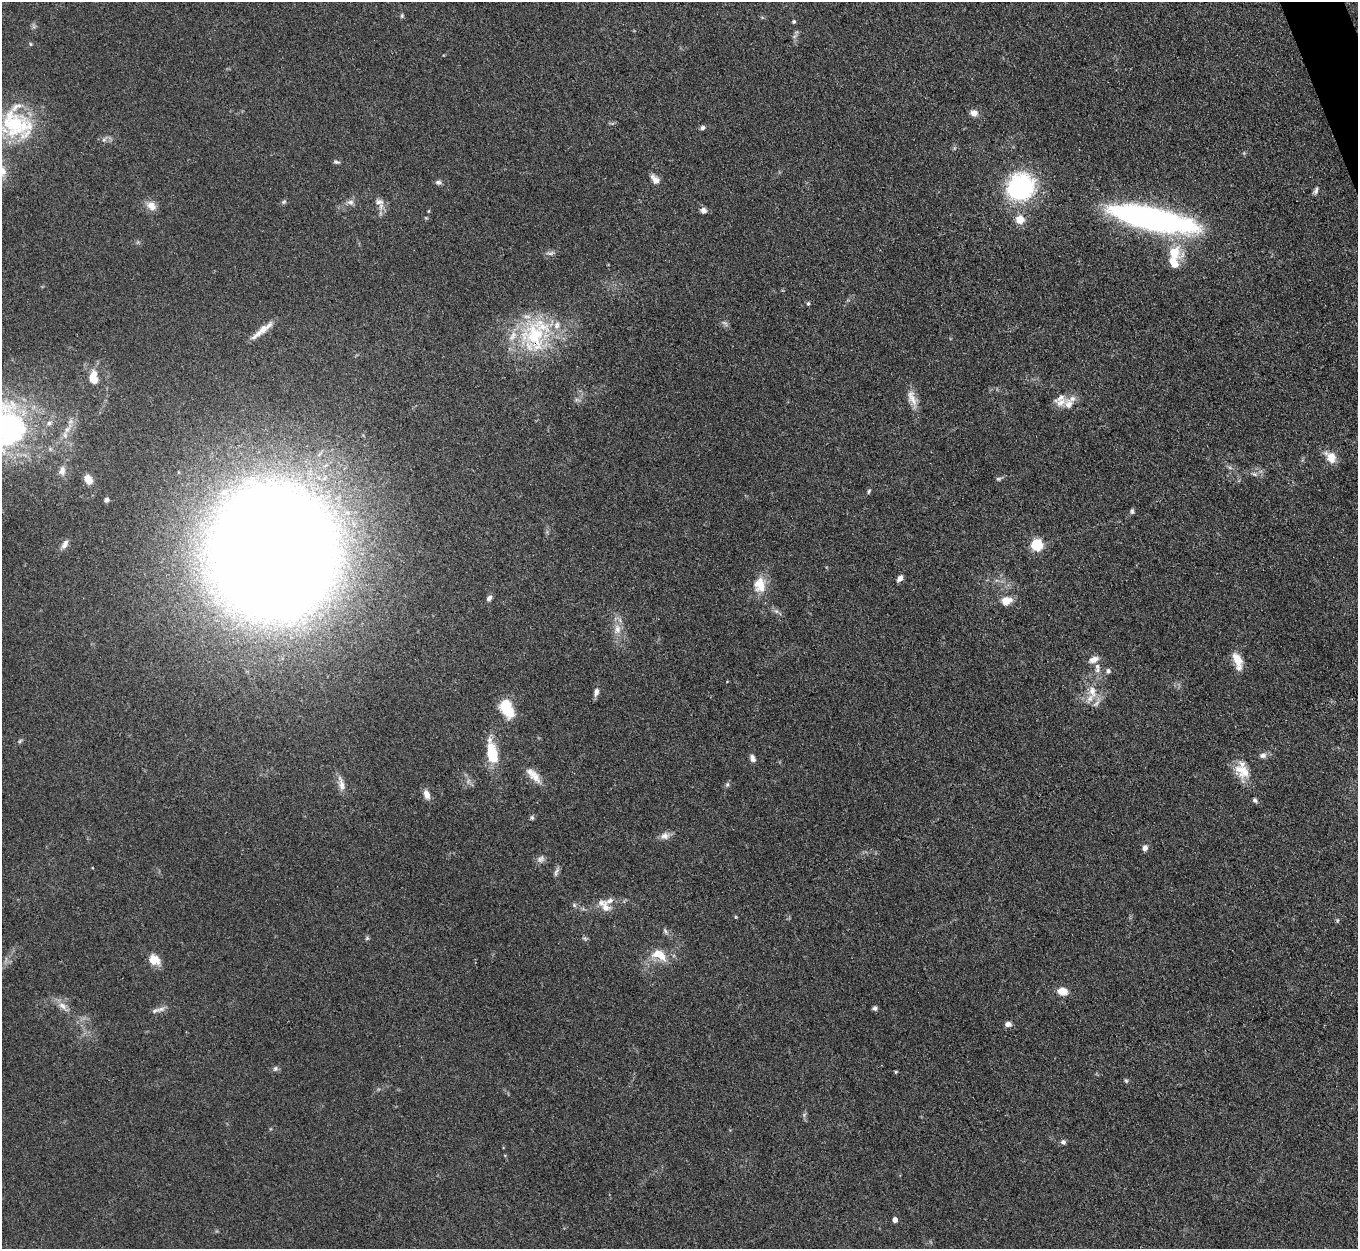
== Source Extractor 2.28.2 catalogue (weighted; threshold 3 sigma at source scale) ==
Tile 10 of 4 x 4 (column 2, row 3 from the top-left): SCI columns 1358-2713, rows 1523-2769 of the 5427 x 5413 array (HDU 1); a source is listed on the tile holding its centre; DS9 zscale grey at full resolution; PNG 1360 x 1251 px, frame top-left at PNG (2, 2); no overlay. Shown black and unused: <1% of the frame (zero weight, under 3 of 4 exposures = <1% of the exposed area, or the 3 px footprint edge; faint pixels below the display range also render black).
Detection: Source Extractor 2.28.2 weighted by HDU 2 'WHT'; one run over the whole footprint, this tile lists its part. Background 0.107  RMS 0.0065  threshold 0.0295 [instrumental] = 3 sigma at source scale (4.5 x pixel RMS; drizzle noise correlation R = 1.50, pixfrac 1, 0.05/0.05 arcsec/px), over >= 5 px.
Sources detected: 108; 2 too faint to see at this stretch — not listed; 15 inside a brighter listed object's ellipse — not listed separately; the other 91 listed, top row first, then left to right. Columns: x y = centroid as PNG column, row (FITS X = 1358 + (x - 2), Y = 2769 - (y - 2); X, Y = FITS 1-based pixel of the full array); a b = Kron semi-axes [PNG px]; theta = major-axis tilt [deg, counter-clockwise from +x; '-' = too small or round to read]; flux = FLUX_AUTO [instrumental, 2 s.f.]
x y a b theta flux
402 16 6 5 - 0.95
794 22 5 5 - 0.95
795 36 7 4 70 1.6
30 44 5 3 - 0.74
974 113 8 7 - 4.6
16 125 46 35 -11 59
703 127 6 5 - 1.7
104 140 6 6 - 1.7
336 162 8 5 -15 1.4
655 179 13 8 -49 4.7
438 182 8 6 -5 1.8
1020 187 25 23 37 93
1316 191 10 5 74 1.8
284 202 7 5 22 1.3
350 202 10 7 -7 2.8
379 202 13 8 -5 3.9
151 206 14 10 -39 6
703 210 7 7 - 2.9
426 218 5 4 - 0.69
1152 219 91 21 -12 210
1020 220 5 5 - 19
549 253 11 4 -8 1.7
1174 253 21 19 -16 19
808 304 5 4 - 1.2
262 330 33 7 39 8
535 336 47 36 -60 64
93 377 15 9 -84 10
912 398 26 10 -70 7.5
577 400 7 4 -18 1.4
1061 402 19 10 30 6.7
6 428 58 51 76 160
67 429 11 6 52 3.8
1331 457 16 11 -51 8.7
1230 468 7 4 -19 1.2
62 471 12 8 87 3.5
1255 474 8 5 -19 1.6
88 479 11 7 -66 5.8
998 479 7 5 13 1.3
869 491 7 4 71 1
225 492 19 11 22 12
106 500 5 4 - 1.6
1132 511 7 5 -89 1.4
65 544 13 6 60 2.9
1037 545 6 5 - 78
273 551 72 67 -90 3800
900 578 8 5 52 3
759 582 23 12 49 10
489 598 7 6 - 2.4
1006 601 14 11 11 7
776 611 7 5 -43 1.6
617 629 16 10 81 6.9
1094 660 14 8 23 4.2
1238 661 22 9 -73 9.5
1098 670 8 7 - 2.5
1108 671 7 6 - 1.9
1092 691 19 11 -75 10
596 692 10 6 75 3.2
507 708 20 12 -66 23
20 741 6 5 - 1.1
492 753 28 11 -80 24
1263 755 9 7 10 2.8
752 758 9 6 -70 2.8
1244 772 20 16 72 11
535 776 20 12 -45 8.4
341 784 22 8 -77 5.7
727 784 7 5 69 1.4
427 794 12 7 -70 4.8
1255 800 6 5 - 1.6
532 818 7 5 89 1.3
665 836 13 9 23 4.3
1145 848 8 6 74 2.6
541 859 12 9 37 3
556 872 13 5 67 2.1
574 905 6 5 - 1.3
605 907 15 12 -61 6.1
1337 920 6 4 89 0.88
665 931 9 5 -69 1.5
367 938 5 5 - 1
659 955 18 10 -28 13
154 960 13 10 -34 9.3
1062 991 9 7 -15 9.8
63 1006 19 8 -44 5.8
875 1008 5 4 - 1.8
155 1011 17 7 14 3.2
1008 1024 8 6 0 3
275 1069 7 6 - 1.6
896 1072 4 3 - 0.8
1126 1081 6 5 - 1
804 1115 6 6 - 1.3
1063 1142 7 6 - 1.9
895 1220 4 4 - 4.9
Overlapping masked pixels (flux is a lower limit): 1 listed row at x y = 535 336
Isophote crosses this tile's border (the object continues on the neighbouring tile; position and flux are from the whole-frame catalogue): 2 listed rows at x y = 16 125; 6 428